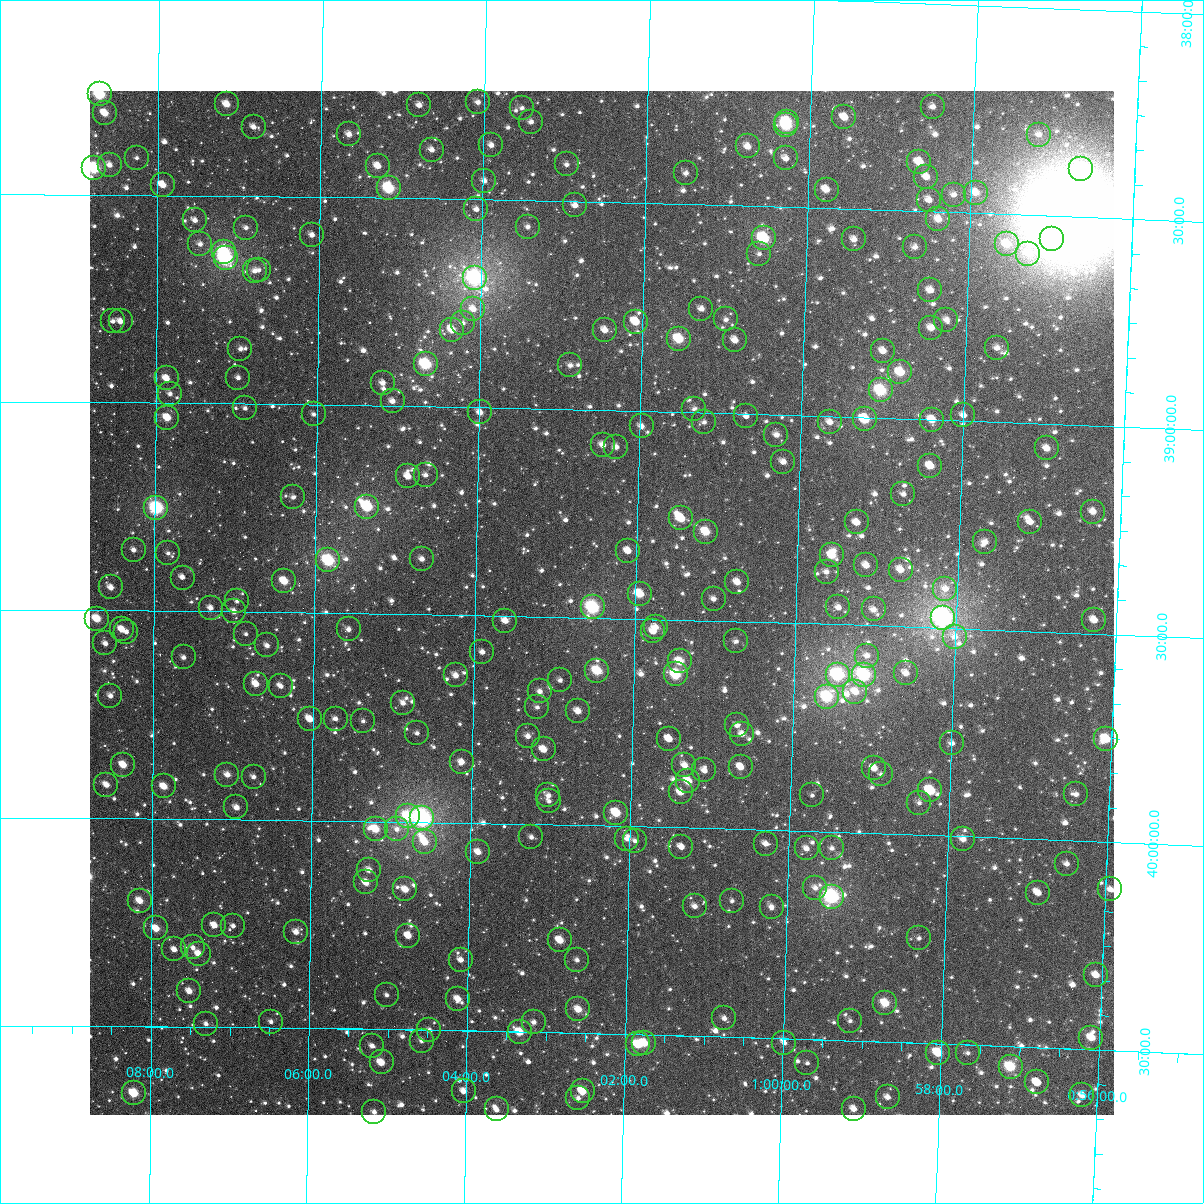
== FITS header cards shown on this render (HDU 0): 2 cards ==
NAXIS1  =                 1024
NAXIS2  =                 1024

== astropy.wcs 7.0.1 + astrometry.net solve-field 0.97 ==
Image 1024 x 1024 px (HDU 0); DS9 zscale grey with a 90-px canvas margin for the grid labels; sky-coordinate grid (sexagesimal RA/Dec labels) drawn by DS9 from the SOLVED WCS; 270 Tycho-2 reference stars matched to detected sources circled (green)
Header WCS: RA---TAN-SIP/DEC--TAN-SIP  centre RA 01:02:25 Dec +39:28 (15.61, +39.46 deg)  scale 8.66 arcsec/px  FOV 147.9' x 147.9'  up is +179 deg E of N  parity flipped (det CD > 0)
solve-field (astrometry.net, Tycho-2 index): VERIFIED the header's WCS against the Tycho-2 star catalogue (verified at 6 index scales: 17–270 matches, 0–1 conflicts across passes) and refined it, rather than solving blind
Solved WCS: RA---TAN-SIP/DEC--TAN-SIP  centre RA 01:02:25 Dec +39:28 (15.61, +39.46 deg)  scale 8.66 arcsec/px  FOV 147.9' x 147.9'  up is +179 deg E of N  parity flipped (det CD > 0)
The solver's refit moves the header's centre by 0.32 arcsec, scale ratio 0.9999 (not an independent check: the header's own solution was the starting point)
Tycho-2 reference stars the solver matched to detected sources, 270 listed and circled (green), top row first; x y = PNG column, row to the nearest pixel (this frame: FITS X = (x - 90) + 1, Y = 1024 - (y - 91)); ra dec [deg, ICRS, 3 dp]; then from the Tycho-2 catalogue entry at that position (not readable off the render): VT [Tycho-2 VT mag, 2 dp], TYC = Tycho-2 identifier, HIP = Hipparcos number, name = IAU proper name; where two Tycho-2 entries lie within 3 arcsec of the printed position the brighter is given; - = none
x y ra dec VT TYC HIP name
100 94 17.179 +38.258 8.33 2799-982-1 - -
478 102 16.020 +38.266 11.24 2799-1223-1 - -
227 104 16.790 +38.279 10.01 2799-682-1 - -
419 105 16.200 +38.276 11.42 2799-270-1 - -
933 107 14.627 +38.248 11.39 2798-854-1 - -
522 108 15.886 +38.278 11.48 2799-1063-1 - -
105 113 17.162 +38.304 10.12 2799-560-1 - -
844 117 14.896 +38.280 10.27 2798-1553-1 - -
531 122 15.856 +38.310 11.33 2799-826-1 - -
787 122 15.072 +38.295 9.23 2799-1625-1 4690 -
786 125 15.074 +38.304 8.92 2799-1027-1 - -
254 127 16.706 +38.333 11.26 2799-1031-1 - -
349 134 16.413 +38.348 10.85 2799-1042-1 - -
1039 135 14.298 +38.305 11.36 2798-1390-1 - -
491 145 15.976 +38.368 10.98 2799-710-1 - -
748 146 15.190 +38.357 10.46 2799-748-1 - -
432 150 16.159 +38.382 10.93 2799-714-1 - -
137 158 17.064 +38.410 11.69 2799-30-1 - -
786 158 15.072 +38.383 10.98 2799-32-1 - -
919 162 14.661 +38.382 10.13 2798-1517-1 - -
567 164 15.744 +38.411 11.40 2799-1163-1 - -
110 165 17.147 +38.428 11.14 2799-1302-1 - -
378 166 16.323 +38.423 10.65 2799-1009-1 - -
94 168 17.194 +38.435 8.25 2799-606-1 5375 -
1081 169 14.165 +38.385 9.15 2798-947-1 - -
686 173 15.377 +38.425 11.43 2799-1373-1 - -
926 177 14.638 +38.417 10.76 2798-632-1 - -
484 181 15.995 +38.455 10.95 2799-1420-1 - -
163 185 16.983 +38.475 10.21 2799-1103-1 - -
389 188 16.288 +38.476 8.48 2799-470-1 - -
827 190 14.943 +38.455 10.38 2798-440-1 - -
976 193 14.485 +38.451 11.09 2798-372-1 - -
954 195 14.553 +38.458 11.06 2798-56-1 - -
929 200 14.628 +38.472 10.91 2798-612-1 - -
575 205 15.715 +38.509 10.88 2799-116-1 - -
476 209 16.018 +38.523 11.35 2799-528-1 - -
938 219 14.597 +38.517 10.21 2798-1258-1 - -
195 220 16.883 +38.559 11.48 2799-186-1 - -
528 227 15.859 +38.563 11.42 2799-852-1 - -
246 228 16.726 +38.576 11.37 2799-220-1 - -
312 235 16.523 +38.592 11.17 2799-928-1 - -
764 238 15.133 +38.577 8.45 2799-520-1 4712 -
854 239 14.855 +38.573 11.19 2798-988-1 - -
1052 239 14.247 +38.556 11.04 2798-502-1 - -
200 244 16.867 +38.617 11.25 2799-1304-1 - -
1007 244 14.384 +38.572 10.49 2798-785-1 - -
915 247 14.667 +38.587 11.10 2798-717-1 - -
224 252 16.794 +38.634 8.77 2799-1256-1 - -
759 254 15.145 +38.614 11.49 2799-740-1 - -
1028 254 14.317 +38.593 10.99 2798-378-1 - -
226 258 16.788 +38.650 7.62 2799-984-1 5249 -
259 270 16.686 +38.678 11.54 2799-472-1 - -
255 271 16.698 +38.680 11.66 2799-1117-1 - -
475 278 16.019 +38.689 7.36 2799-418-1 5002 -
930 290 14.614 +38.689 10.54 2798-476-1 - -
473 309 16.022 +38.764 10.95 2799-948-1 - -
701 309 15.318 +38.750 11.23 2799-540-1 - -
726 319 15.242 +38.775 11.69 2799-1078-1 - -
946 320 14.562 +38.758 11.51 2798-424-1 - -
113 321 17.134 +38.804 11.77 2799-440-1 - -
121 321 17.110 +38.804 11.13 2799-1059-1 - -
636 322 15.521 +38.785 9.84 2799-1143-1 - -
463 323 16.053 +38.797 11.43 2799-238-1 - -
931 328 14.607 +38.779 10.65 2798-852-1 - -
452 330 16.086 +38.815 10.31 2799-1099-1 - -
605 330 15.615 +38.807 10.82 2799-1038-1 - -
679 339 15.385 +38.824 9.06 2799-850-1 - -
735 340 15.212 +38.824 10.70 2799-118-1 - -
997 348 14.403 +38.822 11.74 2798-825-1 - -
240 349 16.739 +38.868 11.69 2799-859-1 - -
883 351 14.754 +38.838 10.63 2798-414-1 - -
426 364 16.166 +38.898 8.40 2799-699-1 5052 -
570 365 15.719 +38.894 11.30 2799-781-1 - -
900 372 14.698 +38.888 9.48 2798-180-1 - -
167 378 16.967 +38.941 10.42 2799-809-1 - -
238 378 16.745 +38.937 11.29 2799-501-1 - -
383 383 16.298 +38.945 11.51 2799-657-1 - -
881 390 14.758 +38.934 8.55 2798-1141-1 4605 -
170 394 16.956 +38.977 11.37 2799-337-1 - -
393 401 16.266 +38.989 11.24 2799-659-1 - -
245 408 16.723 +39.011 11.84 2799-941-1 - -
694 409 15.333 +38.991 12.12 2799-493-1 - -
480 412 15.995 +39.012 10.83 2799-479-1 - -
314 414 16.510 +39.023 11.72 2799-463-1 - -
963 415 14.499 +38.987 12.13 2798-705-1 - -
746 416 15.171 +39.006 12.13 2799-555-1 - -
167 418 16.963 +39.035 9.91 2799-671-1 - -
865 419 14.803 +39.004 9.45 2798-893-1 - -
932 420 14.596 +39.000 10.25 2798-192-1 - -
704 422 15.301 +39.023 11.65 2799-789-1 - -
830 422 14.911 +39.014 10.89 2798-639-1 - -
642 426 15.494 +39.036 10.95 2799-775-1 - -
776 435 15.076 +39.048 10.93 2799-623-1 - -
603 445 15.612 +39.084 10.76 2799-307-1 - -
616 447 15.570 +39.088 11.27 2799-105-1 - -
1047 448 14.238 +39.059 10.51 2798-423-1 - -
783 462 15.052 +39.113 11.15 2799-675-1 - -
930 466 14.596 +39.111 10.08 2798-531-1 - -
426 475 16.161 +39.165 11.25 2799-143-1 - -
408 476 16.215 +39.169 11.03 2799-415-1 - -
903 494 14.677 +39.181 11.78 2798-343-1 - -
293 497 16.571 +39.223 11.65 2799-423-1 - -
367 507 16.340 +39.243 9.12 2799-3-1 - -
156 508 16.995 +39.253 7.84 2799-749-1 5313 -
1093 512 14.086 +39.207 10.56 2798-633-1 - -
681 518 15.364 +39.256 9.89 2799-163-1 - -
857 522 14.819 +39.253 10.88 2798-173-1 - -
1030 522 14.280 +39.238 11.11 2798-139-1 - -
706 532 15.286 +39.287 9.49 2799-495-1 - -
985 542 14.417 +39.289 11.09 2798-447-1 - -
134 550 17.065 +39.354 11.17 2799-505-1 - -
628 551 15.527 +39.337 10.69 2799-187-1 - -
168 553 16.958 +39.361 11.88 2799-299-1 - -
832 555 14.893 +39.334 9.78 2798-591-1 - -
422 559 16.167 +39.367 11.01 2799-295-1 - -
328 560 16.458 +39.374 8.20 2799-201-1 5142 -
866 565 14.785 +39.356 10.41 2798-21-1 - -
901 570 14.678 +39.363 10.25 2798-165-1 - -
827 572 14.907 +39.375 11.25 2798-171-1 - -
183 578 16.911 +39.420 11.38 2803-268-1 - -
284 581 16.595 +39.426 9.66 2803-476-1 - -
737 582 15.184 +39.405 10.76 2803-263-1 - -
111 587 17.135 +39.444 10.45 2803-407-1 - -
945 589 14.536 +39.405 11.55 2802-1081-1 - -
640 594 15.487 +39.440 9.55 2803-479-1 - -
714 599 15.257 +39.447 11.05 2803-515-1 - -
237 601 16.742 +39.475 12.17 2803-36-1 - -
593 607 15.633 +39.476 7.94 2803-292-1 4863 -
838 607 14.867 +39.459 11.03 2802-1047-1 - -
211 608 16.824 +39.492 11.03 2803-410-1 - -
874 609 14.757 +39.461 10.89 2802-1080-1 - -
234 611 16.751 +39.499 10.77 2803-83-1 - -
943 618 14.541 +39.475 6.67 2802-1218-1 4542 -
97 619 17.178 +39.520 9.64 2803-262-1 - -
1094 620 14.069 +39.467 10.66 2802-911-1 - -
505 621 15.905 +39.512 10.43 2803-544-1 - -
656 627 15.435 +39.519 11.12 2803-102-1 - -
122 629 17.100 +39.545 10.30 2803-70-1 - -
349 629 16.393 +39.539 11.18 2803-316-1 - -
653 631 15.442 +39.529 10.59 2803-502-1 - -
126 632 17.086 +39.551 11.30 2803-493-1 - -
246 634 16.713 +39.554 12.20 2803-238-1 - -
955 637 14.501 +39.520 12.07 2802-909-1 - -
736 641 15.183 +39.548 11.66 2803-199-1 - -
105 643 17.151 +39.579 11.29 2803-360-1 - -
267 645 16.647 +39.581 11.27 2803-219-1 - -
482 652 15.974 +39.588 11.33 2803-198-1 - -
867 656 14.773 +39.573 11.41 2802-1136-1 - -
184 657 16.906 +39.611 11.58 2803-435-1 - -
680 661 15.357 +39.600 10.03 2803-236-1 - -
597 671 15.615 +39.627 8.98 2803-222-1 4853 -
906 673 14.650 +39.612 10.79 2802-1138-1 - -
676 674 15.368 +39.631 8.79 2803-523-1 4787 -
456 675 16.056 +39.646 10.81 2803-472-1 - -
838 675 14.863 +39.621 9.32 2802-1016-1 - -
864 675 14.780 +39.619 8.05 2802-905-1 4613 -
560 680 15.730 +39.652 11.19 2803-61-1 - -
256 684 16.680 +39.673 10.29 2803-297-1 - -
281 686 16.602 +39.678 11.04 2803-483-1 - -
540 691 15.792 +39.680 11.66 2803-340-1 - -
855 692 14.806 +39.661 10.70 2802-975-1 - -
110 696 17.134 +39.705 10.96 2803-455-1 - -
827 697 14.895 +39.675 8.60 2802-1148-1 4640 -
403 703 16.219 +39.714 11.52 2803-511-1 - -
537 707 15.799 +39.718 11.77 2803-305-1 - -
578 711 15.671 +39.726 10.44 2803-469-1 - -
310 719 16.510 +39.756 10.28 2803-293-1 - -
336 719 16.429 +39.754 11.56 2803-172-1 - -
363 721 16.343 +39.759 11.64 2803-43-1 - -
737 725 15.173 +39.751 11.45 2803-387-1 - -
417 733 16.174 +39.786 11.57 2803-332-1 - -
742 734 15.156 +39.770 11.23 2803-370-1 - -
528 736 15.826 +39.789 10.85 2803-161-1 - -
669 739 15.385 +39.787 10.80 2803-411-1 - -
1106 739 14.017 +39.752 9.50 2802-1019-1 - -
952 743 14.498 +39.776 11.83 2802-1104-1 - -
544 749 15.776 +39.820 10.35 2803-465-1 - -
462 762 16.032 +39.854 11.02 2803-321-1 - -
123 765 17.092 +39.871 9.95 2803-146-1 - -
684 765 15.334 +39.849 10.77 2803-491-1 - -
741 767 15.158 +39.850 10.34 2803-510-1 - -
874 768 14.740 +39.843 10.87 2802-1205-1 - -
704 770 15.271 +39.861 11.08 2803-517-1 - -
881 774 14.718 +39.857 12.07 2802-1206-1 - -
227 775 16.766 +39.893 10.43 2803-529-1 - -
254 777 16.684 +39.897 11.06 2803-320-1 - -
688 781 15.321 +39.887 9.89 2803-500-1 - -
106 785 17.145 +39.919 10.38 2803-317-1 - -
164 786 16.965 +39.922 10.15 2803-559-1 - -
930 790 14.561 +39.892 9.33 2802-1209-1 4553 -
681 792 15.343 +39.915 10.57 2803-210-1 - -
1076 794 14.104 +39.888 11.88 2802-970-1 - -
548 795 15.758 +39.930 11.24 2803-122-1 - -
812 795 14.932 +39.913 11.98 2802-1143-1 - -
549 801 15.755 +39.944 11.86 2803-373-1 - -
919 803 14.595 +39.922 11.76 2802-1066-1 - -
236 807 16.736 +39.971 10.50 2803-1669-1 - -
616 813 15.544 +39.968 9.25 2803-1824-1 - -
408 816 16.198 +39.987 8.98 2803-1581-1 - -
422 818 16.152 +39.991 6.80 2803-1957-1 5045 -
376 829 16.298 +40.019 9.76 2803-1378-1 5088 -
397 829 16.232 +40.018 11.42 2803-1815-1 - -
531 837 15.809 +40.031 11.31 2803-1339-1 - -
627 839 15.507 +40.030 11.06 2803-1633-1 - -
963 839 14.453 +40.006 10.64 2802-1507-1 - -
635 841 15.484 +40.034 11.19 2803-1580-1 - -
425 842 16.143 +40.048 10.19 2803-1291-1 - -
766 844 15.072 +40.033 11.13 2803-1331-1 - -
681 847 15.337 +40.046 10.90 2803-1425-1 - -
807 848 14.943 +40.041 11.42 2802-1273-1 - -
832 848 14.864 +40.039 11.36 2802-1285-1 - -
478 852 15.976 +40.070 10.96 2803-1816-1 - -
1067 864 14.125 +40.056 10.99 2802-1505-1 - -
369 870 16.317 +40.118 10.63 2803-1947-1 - -
366 882 16.326 +40.148 10.20 2803-1359-1 - -
815 888 14.913 +40.135 11.68 2802-1463-1 - -
405 889 16.202 +40.163 10.27 2803-1763-1 - -
1110 889 13.987 +40.112 11.89 2802-1485-1 - -
1038 893 14.212 +40.128 10.68 2802-1393-1 - -
832 897 14.859 +40.155 7.55 2802-1387-1 4630 -
140 901 17.037 +40.198 10.10 2803-1701-1 - -
732 901 15.173 +40.172 11.65 2803-1600-1 - -
695 906 15.290 +40.188 11.01 2803-1596-1 - -
772 907 15.048 +40.184 11.34 2803-1529-1 - -
214 925 16.802 +40.255 10.23 2803-1238-1 - -
233 926 16.743 +40.256 12.00 2803-1319-1 - -
156 928 16.985 +40.264 9.95 2803-1363-1 - -
296 932 16.544 +40.269 11.01 2803-1486-1 - -
408 936 16.190 +40.274 10.26 2803-1574-1 - -
919 938 14.581 +40.248 11.80 2802-1337-1 - -
560 940 15.712 +40.278 9.77 2803-1758-1 - -
193 947 16.869 +40.309 11.17 2803-1076-1 - -
174 949 16.928 +40.314 11.49 2803-992-1 - -
199 954 16.851 +40.324 10.25 2803-1397-1 - -
461 960 16.023 +40.330 10.94 2803-1946-1 - -
577 960 15.657 +40.324 11.61 2803-1893-1 - -
1096 975 14.018 +40.320 10.43 2802-1275-1 - -
189 991 16.879 +40.414 10.35 2803-1116-1 - -
387 995 16.255 +40.418 11.79 2803-908-1 - -
458 999 16.030 +40.424 10.70 2803-919-1 - -
885 1003 14.680 +40.406 9.61 2802-1900-1 - -
578 1009 15.649 +40.443 10.06 2803-1004-1 - -
724 1018 15.187 +40.456 11.34 2803-1487-1 - -
850 1021 14.790 +40.453 12.08 2802-1863-1 - -
271 1022 16.620 +40.486 11.44 2803-1513-1 - -
534 1022 15.789 +40.476 11.40 2803-1796-1 - -
206 1024 16.825 +40.492 11.36 2803-1482-1 - -
429 1030 16.118 +40.500 11.11 2803-1155-1 - -
520 1032 15.833 +40.501 9.60 2803-1306-1 - -
1091 1038 14.024 +40.471 9.75 2802-1810-1 - -
422 1041 16.142 +40.526 11.22 2803-808-1 - -
644 1043 15.438 +40.520 9.48 2803-1603-1 - -
784 1043 14.994 +40.510 11.66 2802-1827-1 - -
638 1044 15.458 +40.524 9.61 2803-1601-1 - -
372 1046 16.299 +40.540 11.33 2803-1843-1 - -
938 1053 14.509 +40.522 9.33 2802-1830-1 - -
968 1053 14.413 +40.520 11.57 2802-1726-1 - -
382 1062 16.268 +40.580 9.79 2803-899-1 - -
807 1063 14.920 +40.557 11.92 2802-1414-1 - -
1011 1067 14.277 +40.549 8.80 2802-1306-1 - -
1037 1082 14.192 +40.584 10.69 2802-1999-1 - -
464 1091 16.007 +40.645 11.26 2803-1311-1 - -
583 1091 15.629 +40.640 9.89 2803-1086-1 - -
134 1093 17.051 +40.661 8.89 2803-1875-1 - -
1082 1095 14.046 +40.611 10.66 2802-1964-1 - -
888 1097 14.662 +40.633 11.17 2802-1731-1 - -
578 1098 15.643 +40.656 11.72 2803-1109-1 - -
497 1109 15.901 +40.688 11.04 2803-799-1 - -
854 1109 14.769 +40.664 10.41 2802-1771-1 - -
374 1112 16.289 +40.699 11.31 2803-999-1 - -